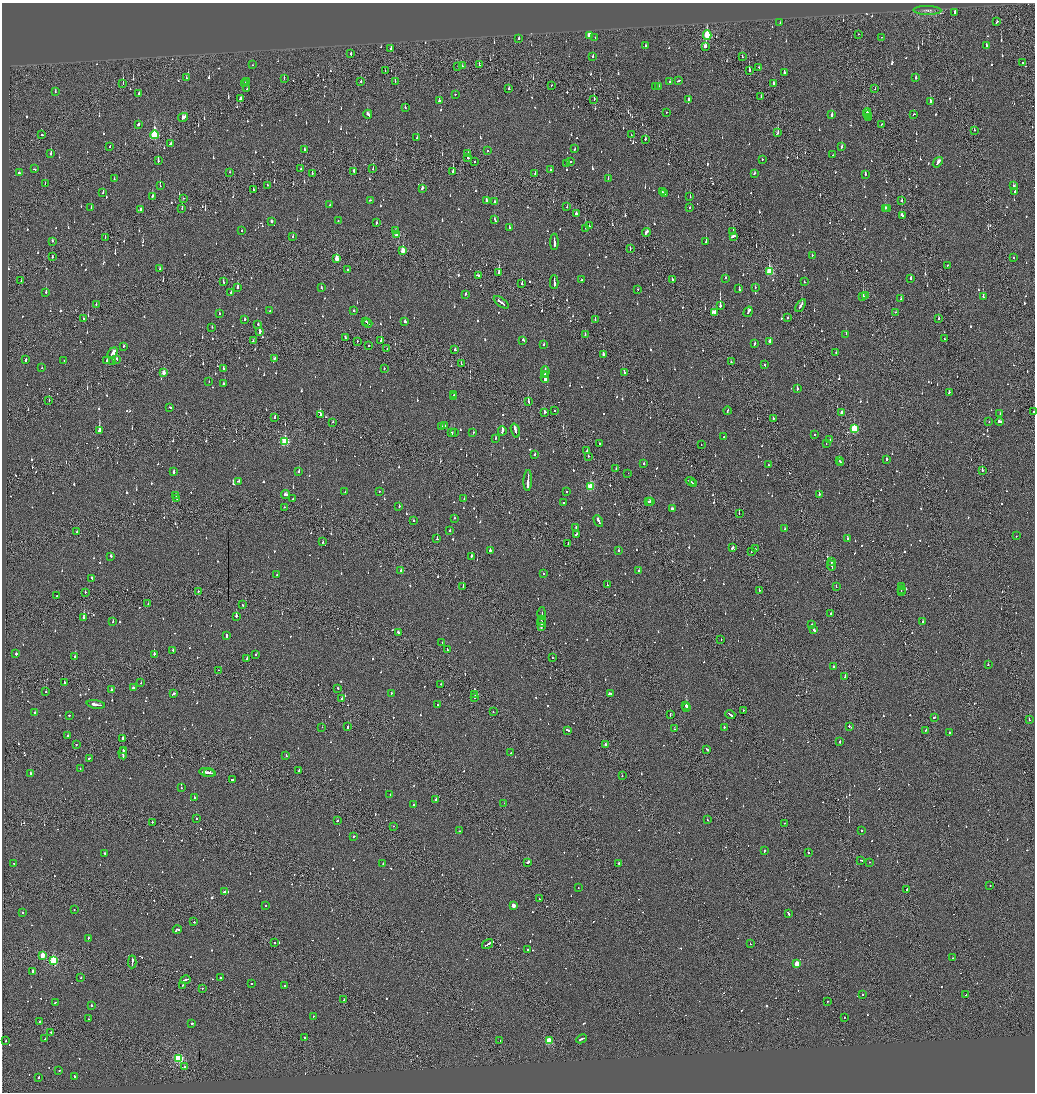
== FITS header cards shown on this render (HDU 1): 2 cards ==
NAXIS1  =                 2065
NAXIS2  =                 2180

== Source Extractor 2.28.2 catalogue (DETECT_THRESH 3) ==
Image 2065 x 2180 px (HDU 1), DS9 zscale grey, zoomed out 1/2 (1 PNG px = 2 x 2 image px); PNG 1037 x 1094 px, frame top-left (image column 1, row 2179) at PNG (2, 3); each listed source drawn as its Kron ellipse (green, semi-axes under 4 px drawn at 4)
Background -0.115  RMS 0.093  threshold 0.28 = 3 sigma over >= 5 px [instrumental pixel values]
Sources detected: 1419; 99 cannot appear on this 1/2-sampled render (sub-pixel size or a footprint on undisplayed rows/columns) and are neither listed nor drawn; of the other 1320, the 500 brightest by FLUX_AUTO listed and drawn (820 fainter detections omitted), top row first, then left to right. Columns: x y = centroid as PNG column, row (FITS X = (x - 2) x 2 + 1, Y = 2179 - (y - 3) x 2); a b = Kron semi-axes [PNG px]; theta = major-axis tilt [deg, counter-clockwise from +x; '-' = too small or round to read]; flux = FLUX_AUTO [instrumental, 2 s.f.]
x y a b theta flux
927 10 14 4 -1 77
955 13 3 2 - 320
997 21 2 2 - 270
780 23 2 2 - 54
858 34 2 2 - 64
589 35 3 2 - 340
707 35 5 3 - 1100
595 37 2 2 - 51
882 37 2 2 - 64
519 38 3 2 - 78
986 45 2 2 - 63
646 46 3 2 - 68
706 47 3 2 - 210
391 48 3 2 - 180
351 54 3 2 - 68
593 56 2 2 - 120
742 56 2 2 - 55
1023 63 2 2 - 300
253 65 2 2 - 66
479 65 3 2 - 140
458 66 2 1 - 97
462 66 3 1 - 87
759 67 2 2 - 53
749 70 3 2 - 210
385 71 2 1 - 52
784 72 2 2 - 140
186 78 3 1 - 54
916 78 3 2 - 130
284 79 2 1 - 67
361 81 2 2 - 150
395 81 3 2 - 95
679 81 3 2 - 120
247 82 2 2 - 52
670 82 2 2 - 59
774 83 2 2 - 73
123 84 3 1 - 170
244 84 4 2 - 170
552 85 2 1 - 80
655 86 2 1 - 55
658 86 3 2 - 110
247 89 2 2 - 72
509 89 2 2 - 110
875 89 2 1 - 51
55 91 2 2 - 51
139 93 3 2 - 390
455 94 2 2 - 110
761 97 3 2 - 67
240 98 3 2 - 610
594 99 3 1 - 72
689 100 3 2 - 100
439 101 3 2 - 110
930 101 4 2 - 170
405 107 2 2 - 82
666 112 2 2 - 61
867 112 4 2 - 180
368 114 5 2 - 210
868 114 3 1 - 98
913 114 3 2 - 93
832 115 3 2 - 220
183 117 5 2 - 710
868 117 3 2 - 150
138 124 3 2 - 200
881 124 3 1 - 84
974 130 2 2 - 57
778 133 3 2 - 100
42 135 2 2 - 79
154 135 4 3 - 1700
631 135 2 2 - 54
417 138 2 2 - 85
645 139 2 2 - 53
170 143 2 2 - 90
110 146 2 2 - 100
841 147 3 2 - 72
304 149 3 2 - 53
575 149 3 2 - 87
487 151 2 2 - 160
468 153 3 2 - 88
51 154 3 2 - 160
833 155 2 2 - 120
468 158 2 2 - 96
762 159 2 2 - 140
158 161 3 2 - 210
475 162 2 1 - 250
570 162 2 2 - 57
938 162 6 2 51 420
567 163 3 2 - 71
34 169 3 2 - 73
301 169 2 2 - 64
373 169 2 1 - 56
550 170 2 2 - 55
354 171 3 2 - 140
230 172 2 1 - 73
453 172 3 2 - 930
19 173 3 2 - 110
312 173 2 2 - 95
754 173 3 2 - 67
535 174 3 2 - 81
865 174 3 2 - 70
114 179 2 1 - 61
608 179 2 1 - 110
45 184 2 1 - 130
267 185 2 1 - 55
160 186 2 2 - 110
1013 186 2 2 - 71
422 188 3 2 - 180
253 190 2 2 - 55
103 192 2 2 - 65
662 192 3 2 - 79
1015 192 2 2 - 220
665 194 3 2 - 74
152 196 3 2 - 140
690 197 2 2 - 98
183 198 2 2 - 59
370 200 2 2 - 59
486 200 3 2 - 110
901 200 2 2 - 84
495 202 3 2 - 77
330 205 3 2 - 170
567 207 2 1 - 76
690 207 2 2 - 55
91 208 2 2 - 60
182 208 2 1 - 60
886 208 3 2 - 91
140 209 3 2 - 77
888 209 3 2 - 110
576 213 3 2 - 130
902 215 4 2 - 120
494 219 4 2 - 250
272 221 3 2 - 91
338 221 2 2 - 51
376 223 2 2 - 75
589 226 2 1 - 78
509 227 3 2 - 64
585 228 3 2 - 260
242 231 2 2 - 63
395 231 3 3 - 56
733 231 3 2 - 110
647 232 4 2 - 190
397 235 3 3 - 370
733 236 4 2 - 130
105 237 2 1 - 55
293 237 3 2 - 67
52 241 2 2 - 64
706 241 2 2 - 260
554 242 8 2 90 430
630 249 2 1 - 65
403 251 4 2 - 300
812 255 2 2 - 60
52 256 2 1 - 130
1013 257 2 2 - 80
337 259 3 2 - 350
947 265 2 2 - 98
160 269 2 2 - 84
348 270 2 2 - 74
769 271 4 3 - 750
499 272 3 2 - 290
478 275 4 2 - 200
725 278 2 2 - 140
911 278 2 2 - 140
581 280 3 1 - 160
672 280 2 2 - 68
21 281 3 2 - 66
223 282 2 2 - 110
554 282 7 2 -90 300
804 282 2 2 - 65
522 284 2 2 - 560
238 287 3 2 - 280
321 288 2 2 - 83
755 288 2 2 - 61
638 289 2 2 - 56
739 289 2 2 - 260
46 292 3 2 - 170
231 293 2 2 - 140
465 294 2 2 - 86
865 295 4 2 - 93
863 296 2 1 - 270
983 297 3 2 - 310
901 299 2 2 - 160
501 302 8 2 -38 290
96 304 2 2 - 66
720 306 3 2 - 1000
801 306 7 2 57 180
354 310 2 2 - 110
270 311 2 2 - 59
748 312 5 2 - 290
896 312 2 2 - 61
714 313 4 2 - 310
220 314 2 2 - 98
788 318 2 2 - 87
83 319 2 1 - 53
245 319 2 2 - 110
938 319 3 2 - 96
595 320 2 2 - 56
365 321 2 2 - 81
405 322 2 2 - 530
368 323 5 2 - 170
258 324 2 2 - 77
212 327 2 2 - 87
259 332 3 2 - 340
585 334 2 2 - 61
846 334 2 2 - 75
345 337 3 2 - 110
944 339 2 2 - 55
523 340 3 2 - 170
253 341 2 2 - 61
357 341 2 1 - 96
381 341 2 2 - 130
770 341 3 2 - 140
544 344 2 2 - 52
755 344 3 2 - 130
124 346 2 2 - 56
369 346 2 2 - 60
387 348 2 1 - 51
455 349 2 2 - 58
836 352 2 2 - 58
112 353 6 2 49 1100
603 354 4 2 - 91
275 358 2 2 - 90
117 359 4 1 - 110
25 360 3 2 - 230
107 360 2 2 - 51
64 361 2 2 - 67
113 362 2 2 - 67
731 362 2 2 - 57
461 364 2 1 - 130
764 365 2 2 - 54
42 368 2 2 - 85
223 368 2 2 - 62
384 368 2 2 - 61
545 371 5 2 - 440
624 372 2 1 - 410
163 373 3 2 - 190
545 375 2 1 - 180
545 377 5 2 - 780
209 382 2 1 - 58
223 384 3 2 - 71
797 389 2 2 - 170
949 392 3 2 - 82
454 395 2 2 - 65
453 397 2 1 - 60
49 400 2 1 - 67
528 401 2 2 - 410
170 407 3 2 - 91
555 411 2 1 - 69
727 411 4 2 - 130
1034 411 2 1 - 63
545 412 3 2 - 140
842 412 3 2 - 140
1000 414 2 2 - 52
320 415 2 2 - 310
275 418 2 2 - 180
773 419 3 2 - 110
989 421 2 1 - 100
333 422 2 2 - 61
999 422 4 2 - 160
442 426 2 1 - 120
444 426 2 2 - 110
854 429 3 3 - 910
515 430 7 2 -73 520
99 431 3 2 - 1200
502 431 4 2 - 650
454 432 2 2 - 240
451 433 3 2 - 300
473 433 2 2 - 79
815 434 2 2 - 70
724 436 2 2 - 91
496 438 2 2 - 67
830 439 2 1 - 87
285 442 4 3 - 1200
826 443 2 2 - 56
599 444 2 2 - 100
701 444 2 1 - 60
587 451 2 2 - 79
535 454 2 2 - 57
588 456 2 2 - 69
887 459 2 2 - 300
839 460 2 1 - 79
840 462 3 2 - 95
644 464 2 2 - 210
768 465 2 2 - 80
616 469 2 1 - 140
299 471 2 2 - 210
982 471 2 1 - 120
174 472 3 2 - 240
628 473 2 1 - 55
528 480 10 2 87 710
238 481 3 2 - 110
691 481 5 2 - 200
694 484 4 2 - 150
590 487 3 3 - 840
379 491 2 2 - 63
566 491 2 2 - 53
345 492 2 2 - 80
286 494 4 2 - 210
819 494 2 2 - 220
176 495 3 2 - 120
177 498 3 2 - 210
292 499 2 1 - 54
464 499 2 2 - 160
650 501 2 2 - 120
564 502 3 2 - 120
648 502 3 2 - 180
399 506 2 2 - 93
284 507 2 2 - 56
672 508 3 2 - 180
739 513 2 1 - 62
454 518 2 2 - 63
413 520 2 2 - 170
598 521 6 2 -62 280
576 527 2 2 - 60
785 529 2 2 - 64
450 531 2 2 - 62
77 532 3 1 - 68
576 534 3 2 - 110
1016 536 2 2 - 110
437 539 2 2 - 350
848 539 2 2 - 330
323 542 2 2 - 58
568 543 4 1 - 160
733 548 3 2 - 130
755 549 2 1 - 56
490 550 2 2 - 300
619 551 2 2 - 150
751 551 2 2 - 67
111 556 2 2 - 83
471 556 2 2 - 230
831 561 3 2 - 110
831 566 5 2 - 280
639 570 2 2 - 73
401 571 2 2 - 110
543 574 2 1 - 54
277 575 2 2 - 52
92 578 3 2 - 110
607 585 2 1 - 100
463 587 2 1 - 170
836 587 2 1 - 93
902 587 3 2 - 130
759 590 2 2 - 65
901 590 3 1 - 150
198 591 2 2 - 110
85 592 2 2 - 57
901 592 3 1 - 140
57 596 2 2 - 72
148 604 2 2 - 55
242 605 2 2 - 68
831 613 3 2 - 360
542 614 6 2 88 280
236 616 2 2 - 460
84 618 2 2 - 350
541 619 2 1 - 110
113 621 2 2 - 76
541 622 5 2 - 300
923 622 2 2 - 340
812 625 3 2 - 510
541 626 4 2 - 240
814 630 2 2 - 340
398 632 3 2 - 110
227 635 3 2 - 95
721 639 2 2 - 65
442 643 2 2 - 66
447 649 3 2 - 78
173 650 2 2 - 79
16 654 2 2 - 200
154 654 2 2 - 630
256 655 2 2 - 66
75 657 2 2 - 380
552 658 2 2 - 100
247 659 2 2 - 230
988 665 2 2 - 110
833 667 2 2 - 120
218 670 2 1 - 77
845 677 2 2 - 180
64 682 2 2 - 130
141 683 2 2 - 59
441 684 2 2 - 53
133 688 2 2 - 680
338 688 2 2 - 60
111 690 2 2 - 500
46 691 2 2 - 66
391 693 2 2 - 59
610 693 3 2 - 210
173 694 3 2 - 110
475 695 2 1 - 120
474 697 2 1 - 300
342 699 3 2 - 140
96 704 9 2 -9 390
438 705 2 2 - 62
686 706 3 2 - 190
687 707 2 2 - 260
743 710 2 2 - 56
493 712 2 2 - 56
34 713 2 2 - 120
670 714 3 1 - 530
69 715 2 2 - 130
730 715 5 2 - 210
934 717 3 2 - 150
1029 720 2 1 - 360
849 726 2 2 - 110
322 727 2 1 - 82
348 727 2 2 - 390
724 727 2 2 - 290
675 729 2 1 - 69
568 730 4 2 - 170
926 730 3 1 - 67
950 733 2 2 - 130
68 736 2 2 - 94
122 738 3 2 - 750
840 742 2 2 - 140
76 744 2 1 - 65
606 745 3 2 - 120
707 749 3 2 - 130
123 750 3 1 - 150
123 753 6 2 -85 210
511 753 2 2 - 63
286 755 2 2 - 67
90 758 3 2 - 84
80 768 2 2 - 63
299 771 3 2 - 140
207 772 8 2 -11 300
30 773 2 2 - 350
210 773 6 2 -10 280
622 776 2 2 - 68
233 780 3 2 - 210
181 788 2 2 - 72
390 794 2 2 - 61
194 797 2 2 - 200
436 799 2 2 - 140
504 803 2 2 - 61
414 805 2 2 - 83
196 818 2 1 - 86
707 819 2 1 - 150
338 821 3 2 - 89
152 822 2 2 - 51
784 823 2 1 - 58
394 826 2 2 - 60
861 830 2 2 - 190
459 831 2 2 - 51
354 836 2 2 - 370
764 851 3 2 - 150
104 853 2 2 - 250
808 853 2 2 - 140
861 860 3 2 - 97
528 862 3 2 - 270
869 862 2 2 - 94
383 863 2 2 - 51
619 863 2 2 - 260
14 864 2 2 - 120
990 886 2 1 - 180
578 888 2 2 - 55
907 890 2 2 - 170
224 892 4 2 - 110
539 899 2 1 - 55
265 906 2 2 - 60
513 906 3 2 - 190
74 910 2 2 - 78
23 912 2 2 - 90
788 914 4 2 - 180
194 922 2 2 - 94
177 930 4 2 - 250
88 938 2 2 - 76
274 943 2 1 - 110
488 944 6 2 33 230
750 944 2 2 - 190
528 950 2 2 - 86
42 955 3 2 - 290
952 958 2 2 - 91
54 960 3 3 - 1200
132 962 6 1 88 220
797 964 3 3 - 450
33 971 2 2 - 490
81 978 2 2 - 110
221 978 3 2 - 89
186 980 5 2 - 230
251 984 2 2 - 56
284 985 2 2 - 62
183 986 2 1 - 65
202 988 2 1 - 97
862 995 2 2 - 130
966 995 2 1 - 60
344 1000 3 2 - 53
55 1002 2 2 - 54
827 1002 2 1 - 83
91 1005 2 2 - 660
313 1016 2 2 - 67
844 1017 2 2 - 110
88 1019 2 2 - 81
40 1021 2 2 - 110
192 1024 2 2 - 180
51 1032 2 2 - 76
305 1038 2 2 - 64
45 1039 2 2 - 250
582 1039 6 2 25 290
6 1041 2 2 - 61
500 1041 3 2 - 120
549 1041 3 3 - 810
178 1058 3 3 - 2000
184 1066 2 2 - 69
59 1071 2 2 - 70
38 1077 2 2 - 180
74 1077 3 2 - 120
At the frame edge (FLAGS 8, measured only in part): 1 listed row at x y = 1034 411
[820 fainter detections neither listed nor drawn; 99 sub-pixel or undisplayed-footprint detections neither listed nor drawn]